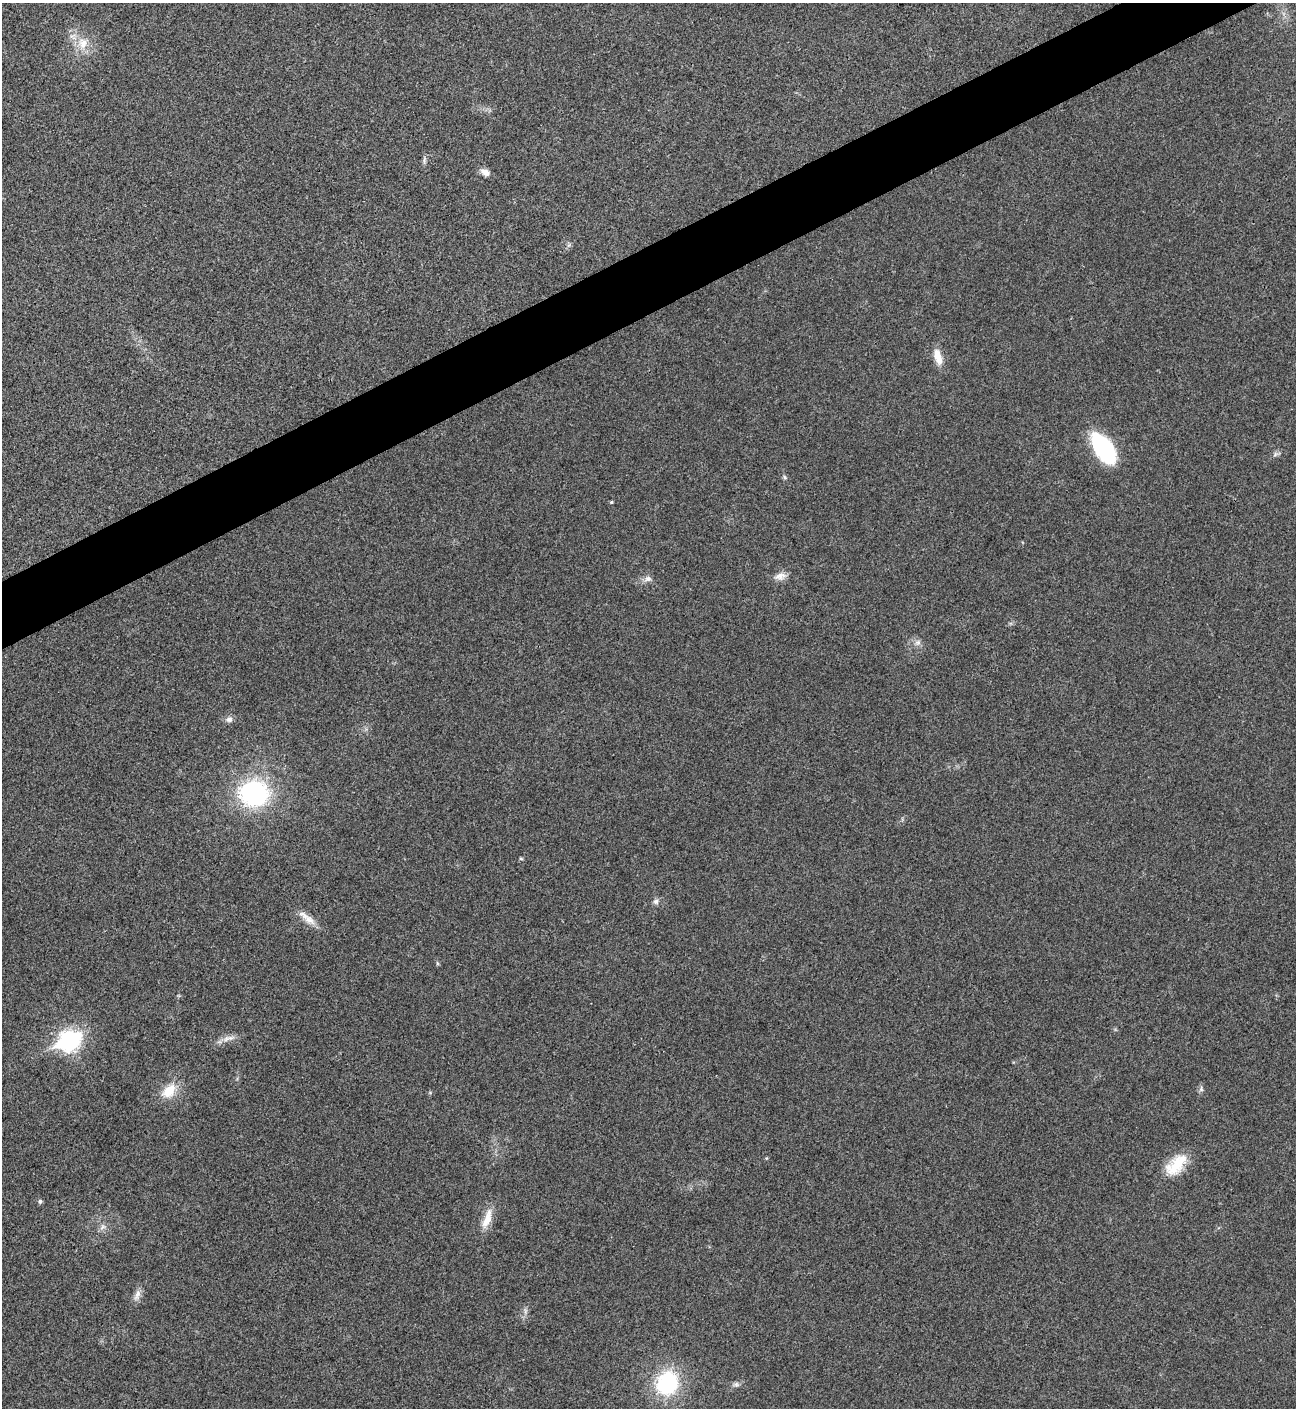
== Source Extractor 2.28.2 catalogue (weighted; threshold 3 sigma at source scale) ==
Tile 10 of 4 x 4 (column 2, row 3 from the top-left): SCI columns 1586-2879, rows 1409-2814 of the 5624 x 5637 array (HDU 1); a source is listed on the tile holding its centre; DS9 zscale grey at full resolution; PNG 1298 x 1410 px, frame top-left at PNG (2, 3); no overlay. Shown black and unused: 4% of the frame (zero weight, under 3 of 4 exposures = <1% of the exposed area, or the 3 px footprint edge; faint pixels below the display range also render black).
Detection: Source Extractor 2.28.2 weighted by HDU 2 'WHT'; one run over the whole footprint, this tile lists its part. Background 0.0203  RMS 0.0056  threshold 0.0251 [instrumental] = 3 sigma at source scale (4.5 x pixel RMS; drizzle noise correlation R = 1.50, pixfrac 1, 0.05/0.05 arcsec/px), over >= 5 px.
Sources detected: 31; all 31 listed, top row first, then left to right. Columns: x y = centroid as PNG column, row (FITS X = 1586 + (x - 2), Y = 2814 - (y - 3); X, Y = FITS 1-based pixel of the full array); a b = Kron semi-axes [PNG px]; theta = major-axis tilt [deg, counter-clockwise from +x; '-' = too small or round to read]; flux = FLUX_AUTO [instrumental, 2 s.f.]
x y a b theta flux
83 43 18 15 81 10
424 160 11 5 81 1.5
485 172 12 7 -27 3.7
569 245 7 4 71 1.1
938 356 22 9 -73 7.5
1103 449 35 17 -57 49
1275 454 8 5 35 1.5
785 477 7 5 -47 1.1
611 502 4 3 - 0.76
780 576 17 9 14 4.6
648 579 11 8 12 2.8
918 642 10 7 44 2.4
229 719 9 8 - 2.4
254 793 30 27 0 76
521 859 6 4 -2 0.66
656 901 9 7 57 1.9
307 918 29 9 -39 6.7
437 963 6 4 -72 0.74
228 1038 21 7 15 4.6
69 1040 10 8 25 280
1201 1089 8 6 -90 1.5
169 1091 24 15 46 12
766 1158 4 4 - 0.54
1176 1165 32 17 46 18
40 1201 6 5 - 1.1
487 1219 31 10 71 8.5
102 1227 10 7 51 2.4
137 1295 18 8 73 3.7
525 1311 11 4 90 1.7
667 1383 24 21 61 53
736 1384 8 7 - 1.7